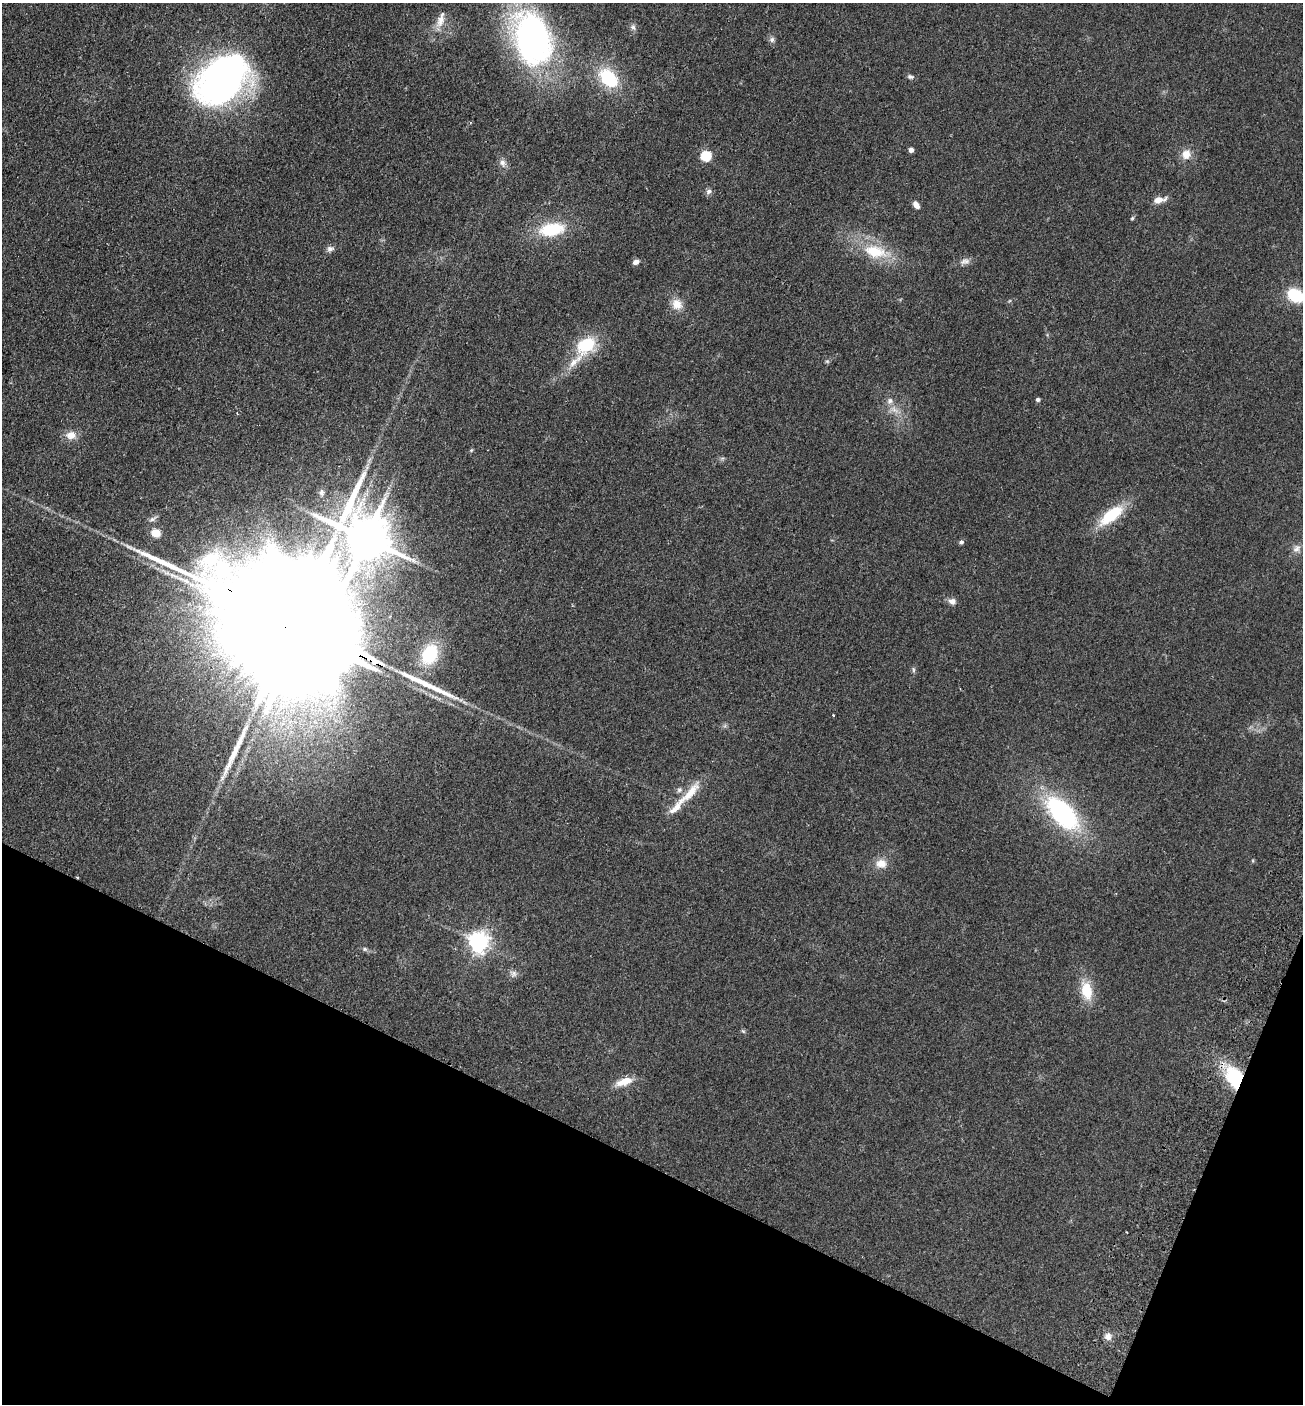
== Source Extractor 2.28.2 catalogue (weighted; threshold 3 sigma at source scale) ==
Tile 15 of 4 x 4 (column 3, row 4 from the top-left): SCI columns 2798-4098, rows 28-1429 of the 5727 x 5663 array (HDU 1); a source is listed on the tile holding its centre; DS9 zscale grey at full resolution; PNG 1305 x 1406 px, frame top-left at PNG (2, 3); no overlay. Shown black and unused: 20% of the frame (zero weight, under 2 of 3 exposures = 3% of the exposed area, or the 3 px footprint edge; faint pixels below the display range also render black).
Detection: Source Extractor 2.28.2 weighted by HDU 2 'WHT'; one run over the whole footprint, this tile lists its part. Background 0.111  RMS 0.0093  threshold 0.042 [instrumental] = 3 sigma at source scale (4.5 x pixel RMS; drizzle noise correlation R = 1.50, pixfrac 1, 0.05/0.05 arcsec/px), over >= 5 px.
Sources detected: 57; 2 inside a brighter object's white glare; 2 long thin detections or spike segments (spike, bleed or trail) — not listed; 4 inside a brighter listed object's ellipse — not listed separately; the other 49 listed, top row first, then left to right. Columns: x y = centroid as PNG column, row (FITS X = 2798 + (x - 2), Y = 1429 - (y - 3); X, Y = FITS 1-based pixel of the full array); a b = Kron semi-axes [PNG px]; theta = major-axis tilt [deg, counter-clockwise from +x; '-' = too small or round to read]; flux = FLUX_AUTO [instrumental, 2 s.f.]
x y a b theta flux
441 20 20 10 71 9.5
633 27 7 7 - 2.6
533 38 62 41 -72 240
772 40 8 7 - 2.7
910 77 8 6 -18 2.2
608 78 23 16 -46 45
223 79 45 31 41 460
911 150 4 4 - 4.5
1186 154 11 10 - 9.3
706 155 6 5 - 57
502 163 9 8 - 4
709 191 9 6 33 2.9
1158 200 12 8 16 7.7
916 205 9 6 -54 4.5
1132 218 6 4 45 1.2
552 229 28 14 9 42
330 248 10 7 5 3.4
875 251 30 16 -12 34
965 261 15 7 16 4.7
636 262 8 6 17 3.7
1295 295 15 12 -29 35
677 304 14 12 -64 11
586 345 25 17 37 38
827 361 5 5 - 1.3
1038 399 4 4 - 2.2
894 410 12 6 -41 5.7
71 435 14 10 -1 8.5
322 492 9 6 -74 2.7
1111 515 31 12 38 38
156 533 6 5 - 29
366 538 112 33 45 5100
961 542 5 5 - 2.4
1296 549 13 8 52 4.9
952 601 8 7 - 4.8
293 622 106 18 -27 110000
430 654 20 14 64 45
913 670 8 4 -82 1.5
833 715 4 2 - 0.71
690 793 43 10 47 20
1062 813 33 17 -47 150
881 863 14 11 -2 9.9
479 942 7 7 - 550
365 949 7 5 -2 1.9
513 973 9 8 - 3.5
1086 990 23 13 -78 22
743 1031 6 4 -43 1.3
1235 1078 18 13 -62 65
624 1082 22 9 18 12
1108 1336 9 9 - 4.7
Overlapping masked pixels (flux is a lower limit): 3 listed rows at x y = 366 538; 293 622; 1235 1078
Isophote crosses this tile's border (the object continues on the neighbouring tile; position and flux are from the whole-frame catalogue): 1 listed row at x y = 1295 295